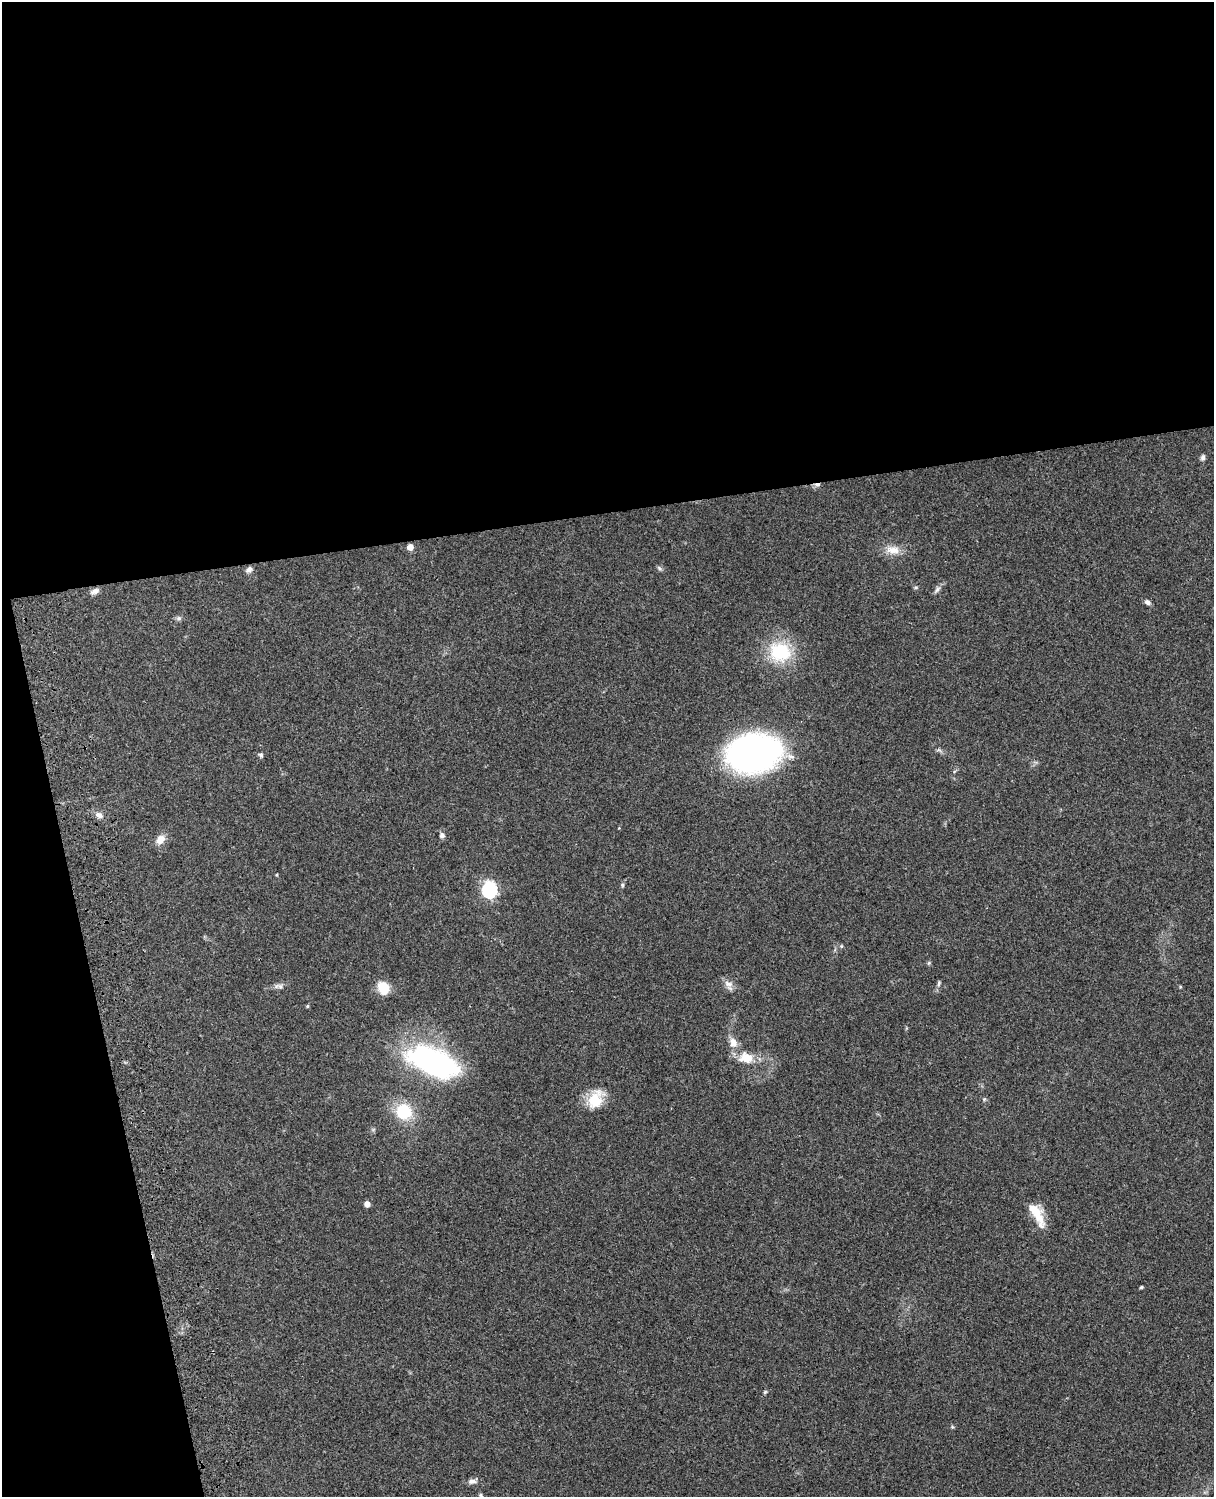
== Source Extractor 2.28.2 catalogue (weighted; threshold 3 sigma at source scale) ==
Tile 1 of 4 x 3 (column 1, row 1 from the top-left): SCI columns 121-1332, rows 3268-4762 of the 5085 x 4926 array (HDU 1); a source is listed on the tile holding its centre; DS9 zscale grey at full resolution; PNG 1216 x 1499 px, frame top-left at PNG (2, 2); no overlay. Shown black and unused: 39% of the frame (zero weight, under 3 of 4 exposures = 6% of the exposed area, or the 3 px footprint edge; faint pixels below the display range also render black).
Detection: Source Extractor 2.28.2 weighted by HDU 2 'WHT'; one run over the whole footprint, this tile lists its part. Background 0.107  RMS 0.0065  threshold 0.0291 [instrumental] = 3 sigma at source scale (4.5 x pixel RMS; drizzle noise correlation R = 1.50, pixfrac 1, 0.05/0.05 arcsec/px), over >= 5 px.
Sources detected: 42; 1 inside a brighter object's white glare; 1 cosmic-ray / hot-pixel residue — not listed; the other 40 listed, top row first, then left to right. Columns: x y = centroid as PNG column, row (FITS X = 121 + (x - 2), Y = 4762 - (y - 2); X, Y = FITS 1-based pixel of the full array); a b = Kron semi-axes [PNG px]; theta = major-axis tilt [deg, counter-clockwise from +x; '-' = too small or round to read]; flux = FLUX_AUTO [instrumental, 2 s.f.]
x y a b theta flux
1203 458 7 5 77 1.8
410 547 5 5 - 6
893 550 21 10 -6 7.9
659 568 8 5 -49 1.3
249 569 8 6 29 2.6
916 588 7 3 8 0.86
937 589 10 5 52 2
95 591 11 6 23 2.8
1148 602 7 5 -34 2.3
179 618 8 6 0 1.5
780 652 26 23 -21 36
939 750 7 4 -18 1.2
753 753 35 25 11 300
261 755 6 5 - 1.2
99 815 10 7 -32 3.4
442 835 7 6 - 2
160 839 12 9 51 6.2
277 875 3 3 - 0.65
622 885 6 4 -90 0.9
489 890 7 6 - 140
841 946 5 5 - 0.81
929 963 5 5 - 0.92
939 983 10 4 78 1.4
728 984 14 9 -27 4.2
280 986 9 6 -17 2.1
383 988 10 8 -59 20
307 1006 5 4 - 0.76
733 1042 14 10 -71 6
428 1058 46 27 -16 110
746 1058 18 14 -5 12
596 1099 25 17 63 16
984 1099 5 5 - 0.83
403 1111 13 12 - 30
367 1204 4 4 - 5
1037 1214 32 11 -61 15
1141 1287 3 3 - 1.2
765 1392 5 4 - 0.86
952 1427 5 4 - 0.75
472 1481 13 7 7 2.7
481 1495 7 5 -23 1.2